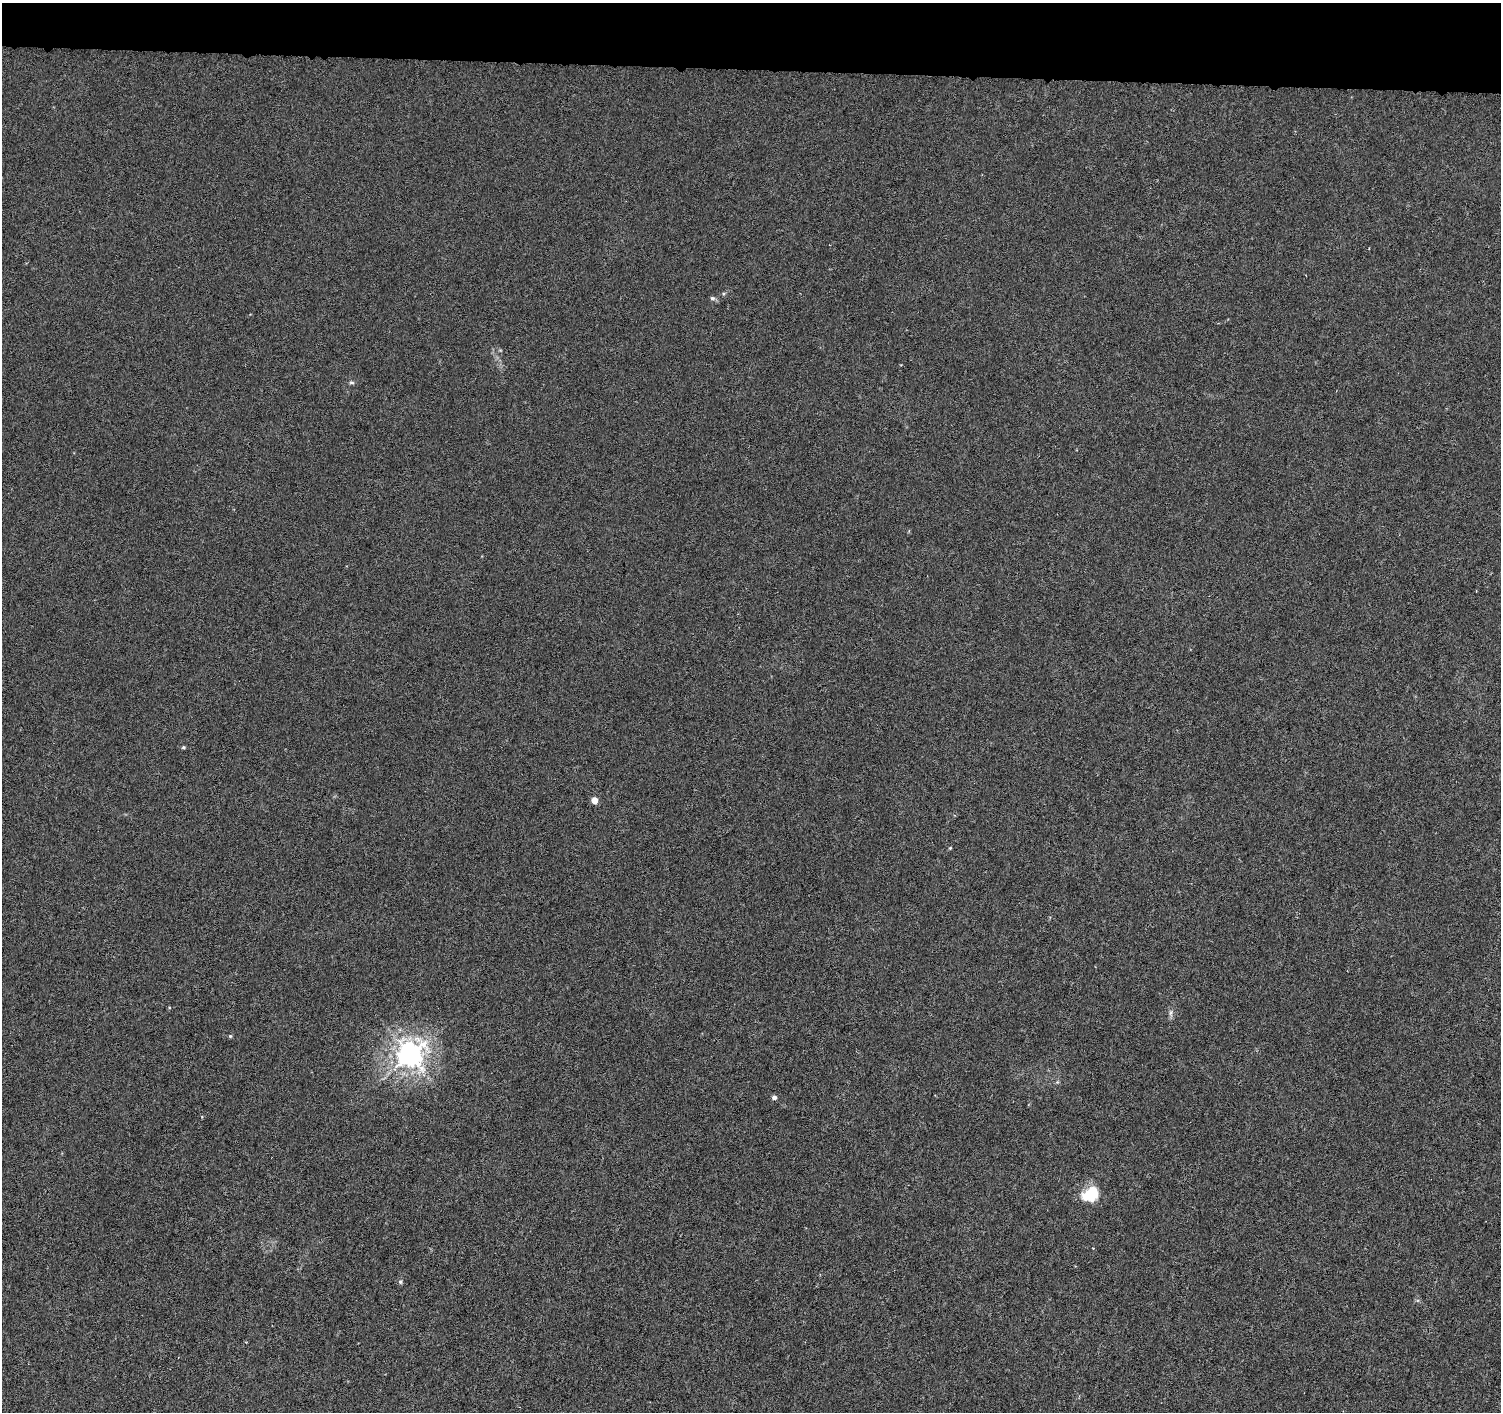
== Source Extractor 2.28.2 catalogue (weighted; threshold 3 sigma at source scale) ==
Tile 2 of 3 x 3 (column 2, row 1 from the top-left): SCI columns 1508-3006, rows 3102-4511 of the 4509 x 4744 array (HDU 1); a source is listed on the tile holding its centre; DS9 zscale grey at full resolution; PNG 1503 x 1414 px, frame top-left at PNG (2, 3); no overlay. Shown black and unused: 5% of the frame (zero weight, under 4 of 8 exposures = <1% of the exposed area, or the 3 px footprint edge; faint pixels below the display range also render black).
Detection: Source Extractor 2.28.2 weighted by HDU 2 'WHT'; one run over the whole footprint, this tile lists its part. Background -0.00797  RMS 0.0022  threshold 0.00902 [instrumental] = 3 sigma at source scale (4.09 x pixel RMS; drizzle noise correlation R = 1.36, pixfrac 0.8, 0.0396/0.0396 arcsec/px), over >= 5 px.
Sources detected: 11; all 11 listed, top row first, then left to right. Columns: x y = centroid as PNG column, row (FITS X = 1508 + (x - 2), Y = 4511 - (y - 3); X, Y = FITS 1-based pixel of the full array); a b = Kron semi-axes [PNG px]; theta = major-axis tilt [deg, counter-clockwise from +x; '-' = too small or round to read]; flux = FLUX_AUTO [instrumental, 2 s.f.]
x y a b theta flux
712 298 7 6 - 0.47
352 382 8 4 -1 0.36
183 747 5 4 - 0.27
594 800 5 4 - 3
950 848 5 3 - 0.19
1171 1013 9 4 81 0.52
230 1036 5 5 - 0.26
410 1055 8 8 - 210
774 1097 5 4 - 0.77
1091 1194 22 16 35 5.7
400 1282 6 6 - 0.39